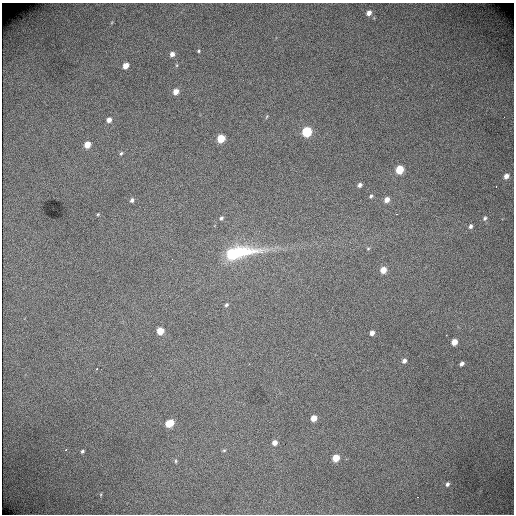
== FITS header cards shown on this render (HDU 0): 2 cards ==
NAXIS1  =                  512 /fastest changing axis
NAXIS2  =                  512 /next to fastest changing axis

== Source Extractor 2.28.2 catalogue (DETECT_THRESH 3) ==
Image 512 x 512 px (HDU 0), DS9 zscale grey, 1 PNG px = 1 image px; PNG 516 x 516 px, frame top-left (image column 1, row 512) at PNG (2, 3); no overlay
Background 2290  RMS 34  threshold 103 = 3 sigma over >= 5 px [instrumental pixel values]
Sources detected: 42; all 42 listed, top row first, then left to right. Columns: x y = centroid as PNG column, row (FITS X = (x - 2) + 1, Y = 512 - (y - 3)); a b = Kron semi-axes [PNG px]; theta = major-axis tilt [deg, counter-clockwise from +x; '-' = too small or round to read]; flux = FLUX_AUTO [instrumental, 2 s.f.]
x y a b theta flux
369 13 5 4 - 12000
199 51 4 3 - 2700
172 54 5 5 - 11000
125 66 5 4 - 22000
176 92 5 5 - 20000
266 117 5 3 - 2400
109 120 5 4 - 13000
307 132 6 5 - 140000
221 139 5 5 - 56000
87 145 5 4 - 30000
121 153 5 4 - 3400
399 170 6 5 - 72000
506 176 5 4 - 13000
360 185 5 4 - 7200
496 186 3 2 - 2000
371 196 5 4 - 3900
132 200 5 5 - 6100
387 200 6 5 - 16000
98 214 3 3 - 2300
396 214 3 2 - 2300
221 218 5 4 - 4100
485 218 6 5 - 5300
470 226 6 5 - 6300
368 248 6 4 1 2600
236 253 31 9 9 210000
383 270 5 5 - 26000
226 305 5 4 - 4200
160 331 5 5 - 39000
372 333 4 4 - 11000
454 342 5 4 - 25000
404 361 5 5 - 7800
462 364 5 4 - 7300
96 369 3 2 - 3800
313 418 5 4 - 25000
169 423 7 5 30 52000
275 443 5 5 - 14000
66 449 3 3 - 3900
224 450 6 4 1 2700
82 451 4 3 - 3700
336 458 5 5 - 44000
176 461 5 3 - 2700
447 484 5 4 - 6100